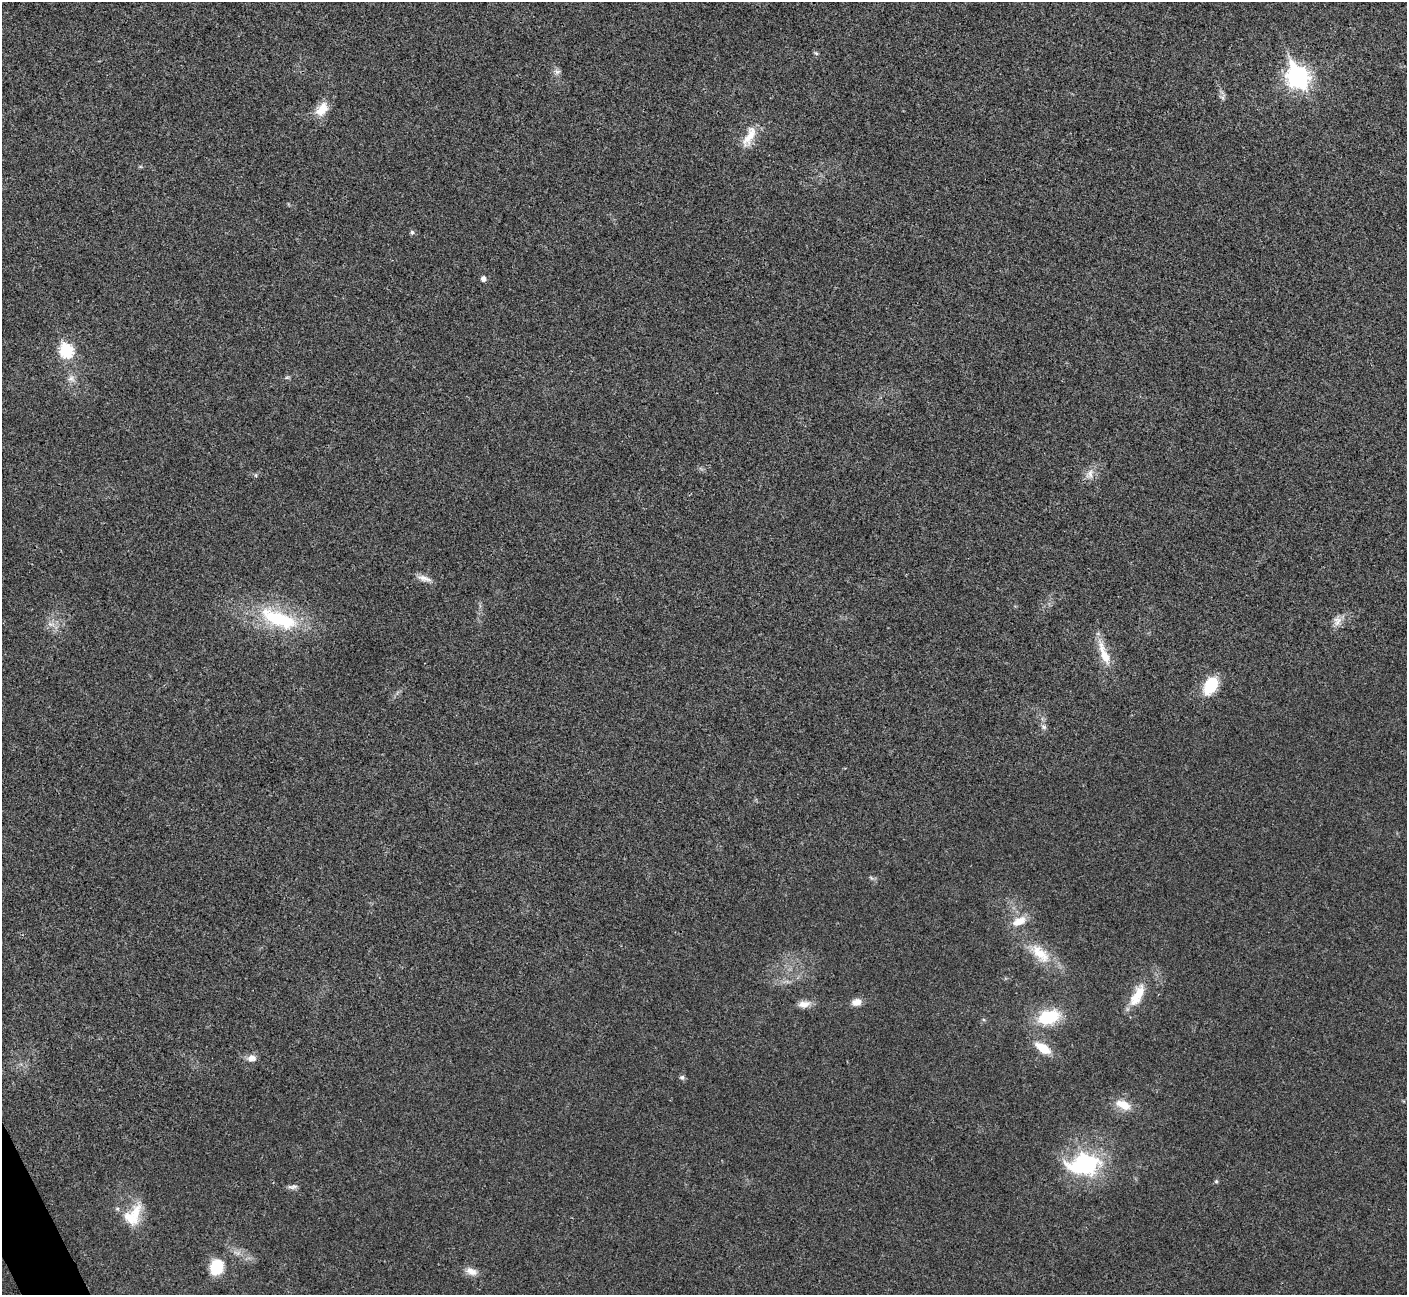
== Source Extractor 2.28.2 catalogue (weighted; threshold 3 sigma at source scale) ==
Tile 7 of 4 x 4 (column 3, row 2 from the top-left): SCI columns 2814-4218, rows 2744-4036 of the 5629 x 5617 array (HDU 1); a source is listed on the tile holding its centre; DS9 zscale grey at full resolution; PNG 1409 x 1297 px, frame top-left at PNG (2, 2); no overlay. Shown black and unused: <1% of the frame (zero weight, under 3 of 4 exposures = <1% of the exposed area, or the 3 px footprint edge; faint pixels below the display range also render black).
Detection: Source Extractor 2.28.2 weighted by HDU 2 'WHT'; one run over the whole footprint, this tile lists its part. Background 0.0221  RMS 0.0053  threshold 0.0239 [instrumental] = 3 sigma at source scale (4.5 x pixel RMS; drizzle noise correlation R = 1.50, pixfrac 1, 0.05/0.05 arcsec/px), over >= 5 px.
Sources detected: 37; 1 inside a brighter listed object's ellipse — not listed separately; the other 36 listed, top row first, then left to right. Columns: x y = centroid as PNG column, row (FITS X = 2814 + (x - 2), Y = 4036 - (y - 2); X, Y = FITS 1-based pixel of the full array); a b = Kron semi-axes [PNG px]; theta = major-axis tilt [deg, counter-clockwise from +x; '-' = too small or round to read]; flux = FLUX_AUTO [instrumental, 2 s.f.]
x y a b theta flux
816 53 6 5 - 0.87
557 72 10 7 -13 1.9
1298 77 10 8 -60 280
1223 97 9 6 73 1.5
322 109 21 13 52 8.3
749 137 33 12 65 9.9
412 232 6 5 - 1.1
483 279 5 5 - 2.3
66 350 7 7 - 60
287 377 6 4 1 0.8
71 378 10 9 - 2.9
1089 474 15 10 72 4.6
424 578 21 7 -15 3.8
279 619 57 21 -22 45
1337 621 14 11 80 4.2
51 624 13 5 -17 2.7
1104 653 39 10 -69 11
1210 686 19 13 60 18
1044 727 8 6 -33 1.6
871 878 8 3 -45 0.84
1019 921 19 11 25 7.9
1040 953 36 16 -43 16
1137 995 34 13 62 14
857 1002 12 8 12 4.2
804 1004 15 8 7 4.5
1048 1017 25 15 16 25
1043 1048 16 8 -34 12
252 1058 12 9 10 3.4
682 1077 7 5 -10 1.2
1123 1105 21 11 -23 8.7
1086 1164 15 10 4 100
1216 1181 5 5 - 0.74
293 1187 14 6 3 1.9
135 1212 30 14 72 12
216 1267 13 11 71 23
471 1271 17 9 -20 4.3